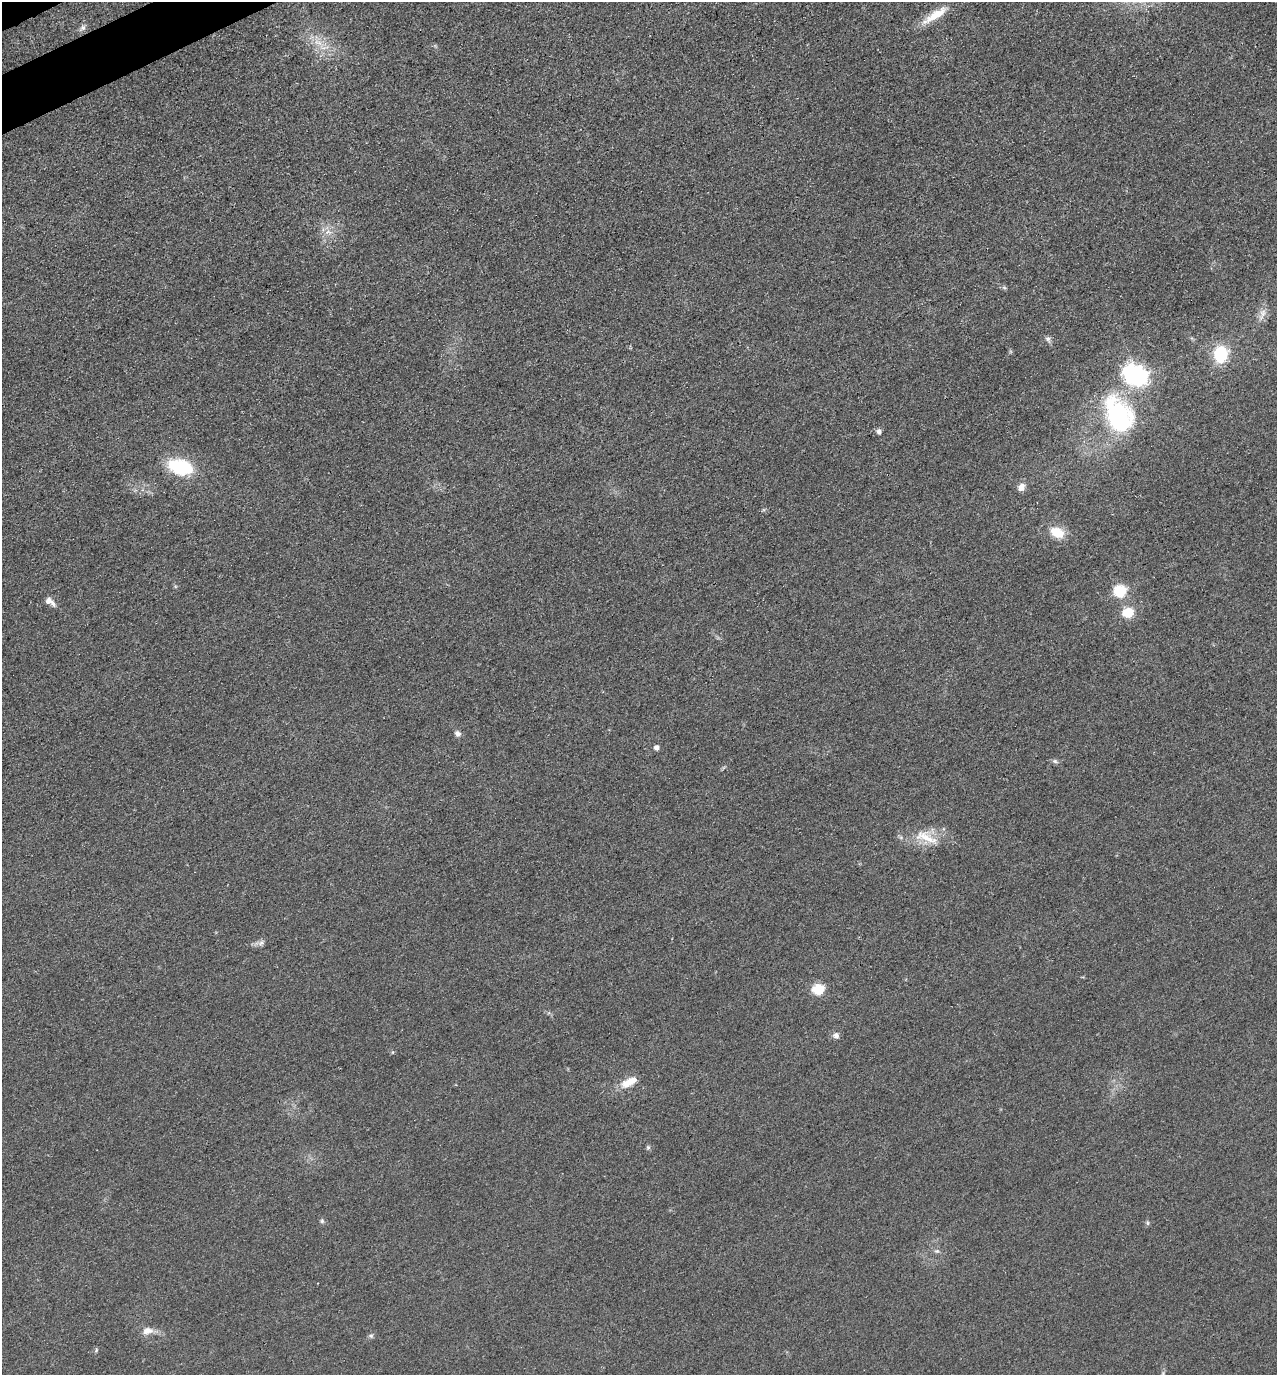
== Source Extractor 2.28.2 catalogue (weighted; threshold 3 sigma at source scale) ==
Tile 11 of 4 x 4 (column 3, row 3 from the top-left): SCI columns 2740-4014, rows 1459-2831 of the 5608 x 5664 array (HDU 1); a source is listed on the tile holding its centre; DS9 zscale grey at full resolution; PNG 1279 x 1377 px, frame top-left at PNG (2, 2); no overlay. Shown black and unused: <1% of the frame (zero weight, under 3 of 4 exposures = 7% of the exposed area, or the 3 px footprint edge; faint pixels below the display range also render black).
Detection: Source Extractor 2.28.2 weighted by HDU 2 'WHT'; one run over the whole footprint, this tile lists its part. Background 0.049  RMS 0.0096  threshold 0.0433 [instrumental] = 3 sigma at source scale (4.5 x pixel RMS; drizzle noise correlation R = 1.50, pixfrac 1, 0.05/0.05 arcsec/px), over >= 5 px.
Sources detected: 36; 1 inside a brighter object's white glare — not listed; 1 inside a brighter listed object's ellipse — not listed separately; the other 34 listed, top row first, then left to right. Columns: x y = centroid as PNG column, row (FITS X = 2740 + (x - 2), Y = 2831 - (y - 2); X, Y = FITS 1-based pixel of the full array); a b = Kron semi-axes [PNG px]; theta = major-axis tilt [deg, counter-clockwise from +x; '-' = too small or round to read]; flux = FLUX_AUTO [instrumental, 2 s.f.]
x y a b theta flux
935 15 35 9 33 22
83 28 9 7 53 3.3
318 42 15 6 -23 8.3
328 232 13 6 -1 6
1004 287 6 4 -20 1.4
1263 313 15 8 75 6.8
1048 339 10 6 -65 3
1221 354 14 12 84 47
1138 377 8 7 - 450
1119 416 36 23 -65 140
879 431 5 5 - 3.5
180 467 27 15 -15 56
1021 487 10 8 73 6.6
1057 532 18 12 -25 18
1120 591 6 6 - 94
49 600 9 8 - 4.4
1128 612 6 5 - 65
458 734 8 6 -41 3.7
657 747 5 5 - 4.3
1055 761 8 6 -16 2.4
926 837 36 14 -22 24
261 943 10 6 11 3.6
818 989 6 5 - 79
836 1035 8 8 - 3.9
393 1052 5 3 - 0.99
629 1082 25 10 28 14
648 1147 6 5 - 1.6
322 1221 7 5 -89 1.8
1148 1223 6 4 -89 1.5
937 1251 7 5 0 2.2
147 1331 15 9 12 7.8
371 1336 6 6 - 1.9
96 1350 6 4 58 1.3
1163 1374 8 4 90 2
Isophote crosses this tile's border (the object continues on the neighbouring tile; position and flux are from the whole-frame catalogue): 1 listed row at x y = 1163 1374